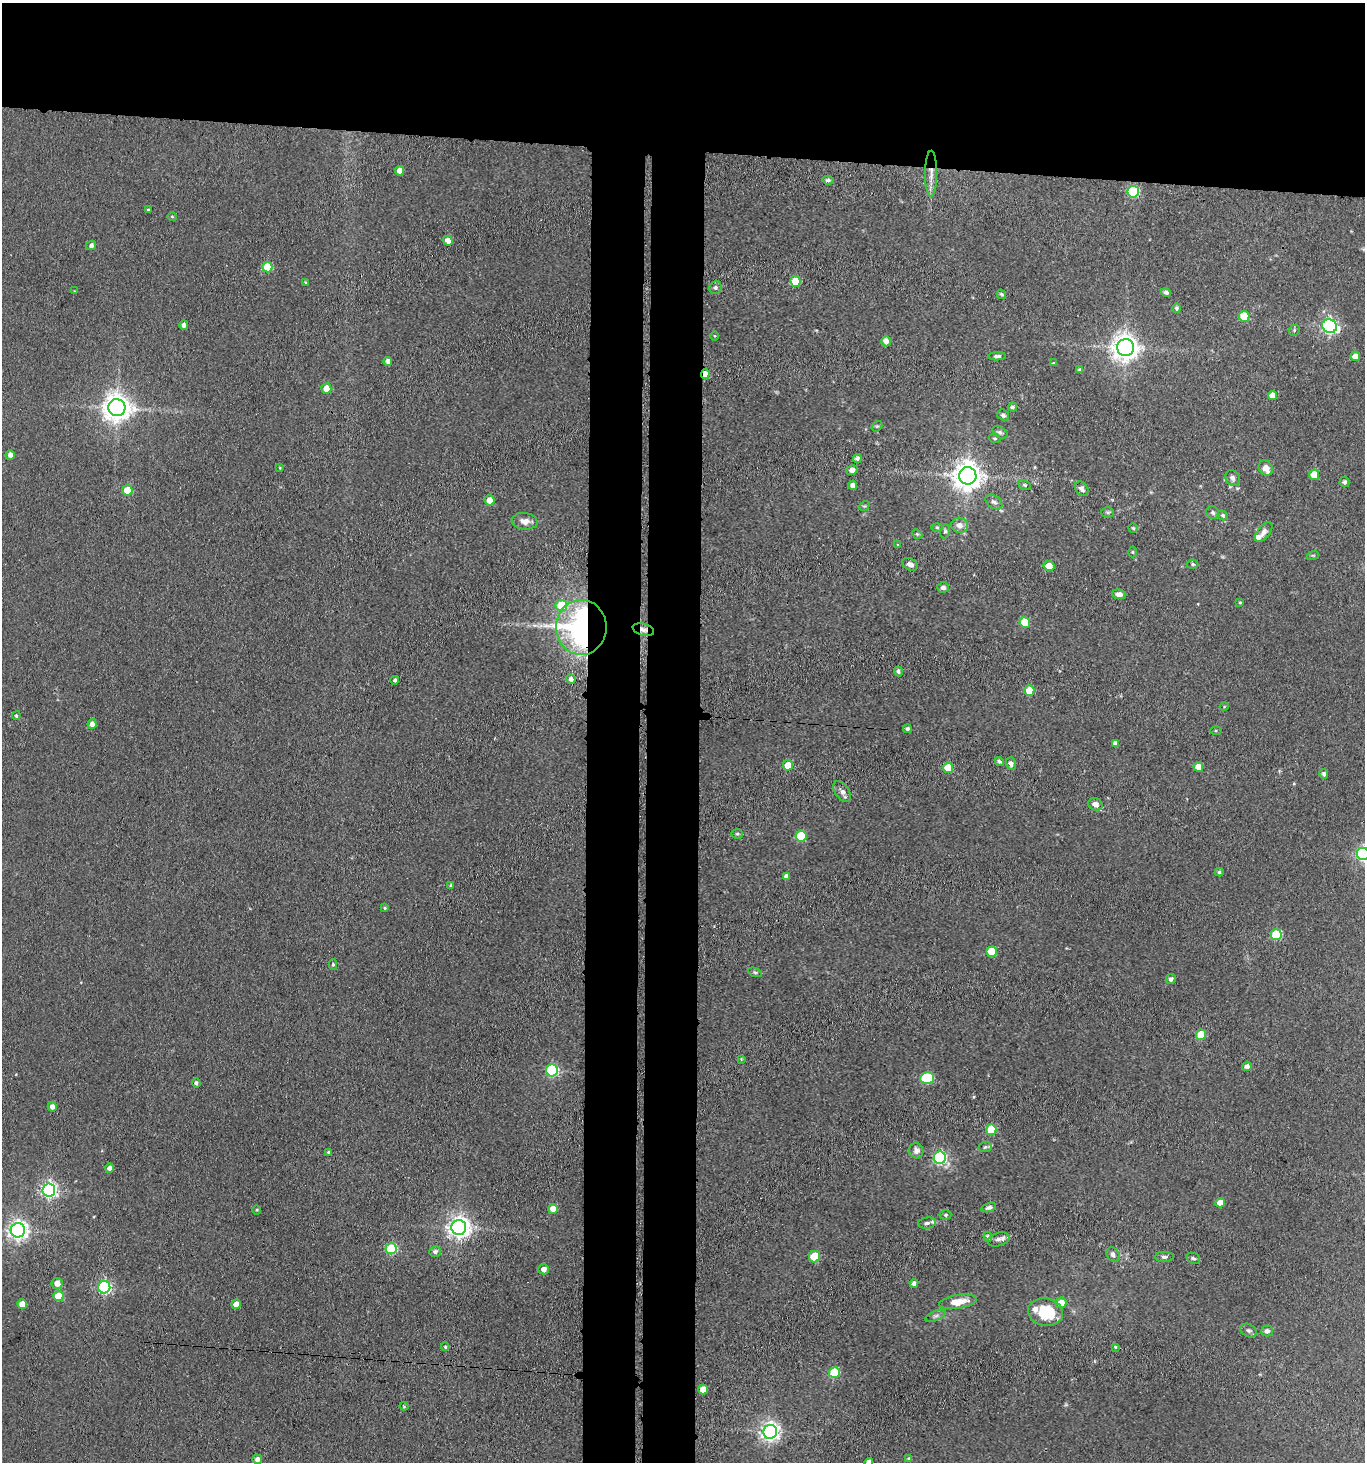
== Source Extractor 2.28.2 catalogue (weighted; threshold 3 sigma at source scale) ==
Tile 2 of 3 x 3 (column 2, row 1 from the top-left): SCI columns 1583-2945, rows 2925-4384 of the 4470 x 4389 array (HDU 1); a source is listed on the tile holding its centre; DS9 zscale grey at full resolution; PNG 1367 x 1464 px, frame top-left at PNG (2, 3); each listed source drawn as its Kron ellipse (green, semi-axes under 4 px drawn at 4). Shown black and unused: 17% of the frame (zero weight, under 3 of 4 exposures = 5% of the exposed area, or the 3 px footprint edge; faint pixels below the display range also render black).
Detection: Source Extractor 2.28.2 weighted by HDU 2 'WHT'; one run over the whole footprint, this tile lists its part. Background 0.063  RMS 0.0065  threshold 0.0292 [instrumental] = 3 sigma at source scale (4.5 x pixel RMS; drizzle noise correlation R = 1.50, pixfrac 1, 0.05/0.05 arcsec/px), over >= 5 px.
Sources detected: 162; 4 inside a brighter listed object's ellipse — not listed separately; the other 158 listed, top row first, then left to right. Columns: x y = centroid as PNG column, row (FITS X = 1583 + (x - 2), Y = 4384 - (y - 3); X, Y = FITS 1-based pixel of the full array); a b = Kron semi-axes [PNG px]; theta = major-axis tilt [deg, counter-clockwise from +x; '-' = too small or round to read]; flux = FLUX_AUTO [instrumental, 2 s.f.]
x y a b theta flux
400 171 5 4 - 5.7
931 174 23 6 90 6.3
828 180 6 3 -7 1.3
1133 192 6 5 - 62
148 210 3 3 - 0.73
172 217 5 4 - 0.76
448 241 5 4 - 4.2
91 245 5 4 - 2.3
267 267 5 5 - 21
795 281 5 5 - 24
306 283 3 3 - 0.93
715 288 6 6 - 1.7
75 291 3 2 - 0.49
1166 292 5 4 - 1.7
1001 294 5 3 - 0.93
1177 308 5 4 - 1.6
1244 316 5 5 - 27
184 325 5 4 - 2.6
1330 326 7 6 - 170
1294 330 6 5 - 0.99
715 336 5 3 - 0.59
886 341 5 4 - 4.7
1125 347 8 8 - 670
997 356 8 3 2 1.6
1355 356 5 4 - 6.6
388 361 4 4 - 3.4
1053 363 4 3 - 0.47
1080 370 4 4 - 1.2
705 374 5 4 - 9.1
326 388 5 5 - 9.6
1273 395 4 4 - 6.6
1012 407 4 4 - 1.7
117 408 8 8 - 840
1003 415 6 5 - 1.8
877 426 6 4 40 0.93
1000 432 8 5 -35 1.6
995 438 6 4 -18 0.9
10 455 5 4 - 3.6
857 459 4 4 - 2.4
280 468 4 3 - 0.52
1266 468 8 6 -52 5.2
852 470 6 4 11 2.7
1314 475 5 5 - 12
968 476 8 8 - 880
1232 478 8 7 - 2.4
1344 482 5 5 - 1.9
853 485 4 4 - 2.9
1025 485 7 4 -27 1
1082 489 8 6 -55 2.6
127 490 5 5 - 16
490 500 5 5 - 8.5
994 502 9 6 -34 2.3
864 506 6 4 31 0.75
1108 512 6 5 - 1.1
1213 513 7 6 - 1.5
1223 515 5 4 - 1
525 521 13 8 -7 4.3
959 525 8 7 - 4.8
937 527 6 4 -1 0.89
1133 528 4 4 - 0.82
945 531 7 5 80 1.2
1264 532 11 6 51 3.5
917 534 5 4 - 0.9
898 545 4 4 - 0.69
1133 552 5 3 - 0.7
1313 555 6 3 17 0.71
910 564 8 5 -26 2.7
1193 564 6 4 -3 1.1
1049 566 6 5 - 7.6
943 587 6 5 - 2.3
1119 594 7 4 -7 3.3
1240 602 4 3 - 0.83
561 605 6 5 - 27
1025 622 5 5 - 22
581 627 27 25 90 230
643 630 11 6 -15 2.3
898 672 5 4 - 1.5
571 679 5 4 - 2.6
395 680 4 4 - 1.4
1029 691 5 5 - 15
1224 707 4 3 - 0.5
16 716 4 4 - 1.1
92 724 5 4 - 3.8
907 729 4 4 - 1.4
1216 730 5 4 - 0.8
1115 743 4 4 - 2.9
999 761 5 4 - 1.2
1011 764 6 5 - 2.6
788 765 5 5 - 11
1198 767 5 4 - 7.9
948 768 5 5 - 19
1324 774 5 4 - 1.9
842 792 12 7 -52 3.2
1095 804 7 6 - 4.3
737 834 5 5 - 1
801 836 5 5 - 31
1363 854 6 6 - 130
1219 872 4 3 - 1.2
786 876 4 4 - 2.5
451 885 4 4 - 1.3
385 908 4 4 - 1.1
1276 935 5 5 - 40
992 951 5 5 - 24
333 964 5 4 - 1
755 972 7 4 -20 1.1
1171 979 5 5 - 2.1
1201 1035 5 5 - 18
741 1059 4 3 - 0.66
1247 1066 5 4 - 2.9
552 1070 6 6 - 72
927 1078 7 5 14 47
196 1083 4 4 - 1.4
52 1107 4 4 - 3.4
991 1130 5 5 - 25
985 1147 6 5 - 1.2
916 1151 8 7 - 3.5
328 1152 4 3 - 0.86
940 1158 6 6 - 99
109 1168 5 4 - 2.4
49 1190 6 6 - 200
1220 1203 5 4 - 5.8
989 1208 7 4 15 2
553 1209 5 5 - 7.3
257 1210 5 3 - 0.58
946 1215 6 4 -1 0.94
927 1223 9 5 8 2.1
459 1227 7 7 - 460
18 1230 7 7 - 310
988 1237 5 4 - 1.8
998 1239 11 6 17 2.5
391 1249 5 5 - 51
435 1251 6 5 - 2
1113 1255 8 6 -59 2.4
814 1257 6 5 - 21
1164 1257 9 5 0 1.6
1193 1258 7 5 -22 1.4
544 1269 5 5 - 3.5
57 1283 5 5 - 5.3
914 1283 4 4 - 2.4
104 1287 6 6 - 100
58 1296 5 5 - 18
958 1302 19 7 9 10
1061 1303 5 5 - 8.9
22 1304 5 4 - 8.5
236 1304 5 4 - 6
1046 1312 17 14 -11 26
936 1316 11 5 23 2
1249 1330 8 6 -31 1.8
1267 1331 6 5 - 2.5
445 1347 4 3 - 0.9
1115 1347 4 3 - 0.67
834 1372 5 5 - 31
703 1389 5 4 - 7.9
404 1406 4 4 - 0.73
770 1432 7 7 - 310
257 1459 5 4 - 3
909 1459 4 3 - 1.1
869 1462 4 4 - 3.6
Overlapping masked pixels (flux is a lower limit): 4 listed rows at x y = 931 174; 705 374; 581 627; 643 630
Isophote crosses this tile's border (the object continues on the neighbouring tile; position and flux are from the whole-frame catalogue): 2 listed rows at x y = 1363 854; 869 1462